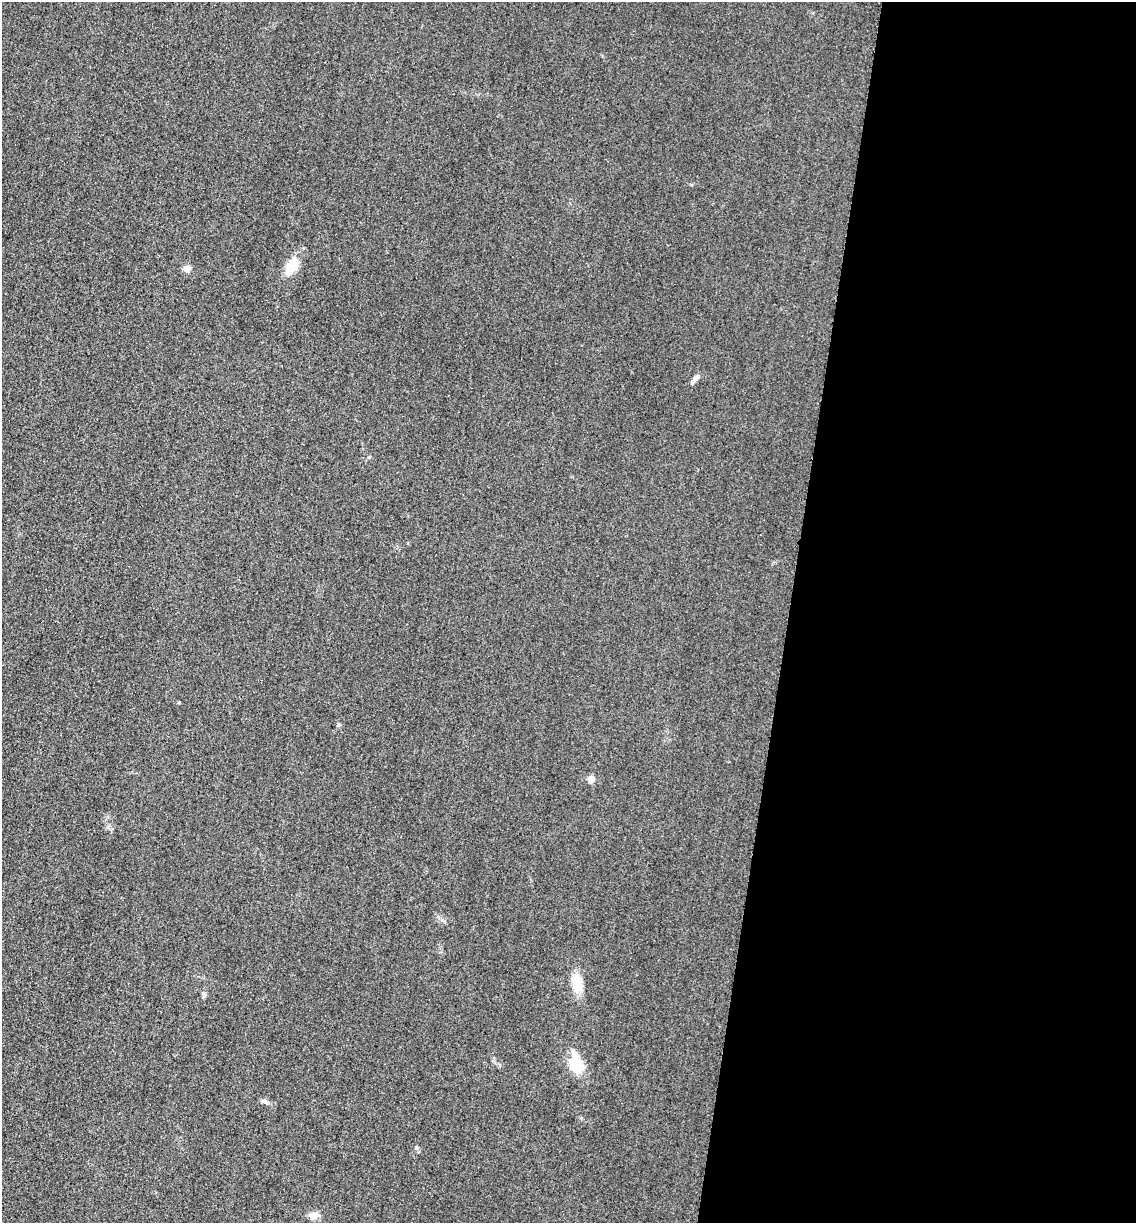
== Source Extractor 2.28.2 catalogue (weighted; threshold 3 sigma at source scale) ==
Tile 12 of 4 x 4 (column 4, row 3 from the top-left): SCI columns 3663-4796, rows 1240-2460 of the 4939 x 4919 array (HDU 1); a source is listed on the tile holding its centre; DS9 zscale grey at full resolution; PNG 1138 x 1225 px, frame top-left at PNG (2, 2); no overlay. Shown black and unused: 31% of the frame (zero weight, under 3 of 4 exposures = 3% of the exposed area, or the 3 px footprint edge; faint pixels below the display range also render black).
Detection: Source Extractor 2.28.2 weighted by HDU 2 'WHT'; one run over the whole footprint, this tile lists its part. Background 0.0863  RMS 0.018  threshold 0.0816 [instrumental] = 3 sigma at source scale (4.5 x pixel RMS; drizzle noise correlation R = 1.50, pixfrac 1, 0.05/0.05 arcsec/px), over >= 5 px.
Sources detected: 12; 1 inside a brighter listed object's ellipse — not listed separately; the other 11 listed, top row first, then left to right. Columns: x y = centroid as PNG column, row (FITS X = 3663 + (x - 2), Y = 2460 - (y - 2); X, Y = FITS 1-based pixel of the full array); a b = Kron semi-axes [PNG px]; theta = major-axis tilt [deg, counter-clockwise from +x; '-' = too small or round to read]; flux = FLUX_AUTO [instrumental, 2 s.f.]
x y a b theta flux
292 266 17 10 55 40
187 269 6 6 - 18
696 378 11 5 24 5.9
179 703 5 3 - 1.7
339 724 6 4 0 2.4
591 779 8 7 - 9.6
577 984 21 11 -78 36
577 1065 19 15 -35 49
264 1101 9 5 -20 4.8
417 1148 7 6 - 4
313 1216 11 9 8 12